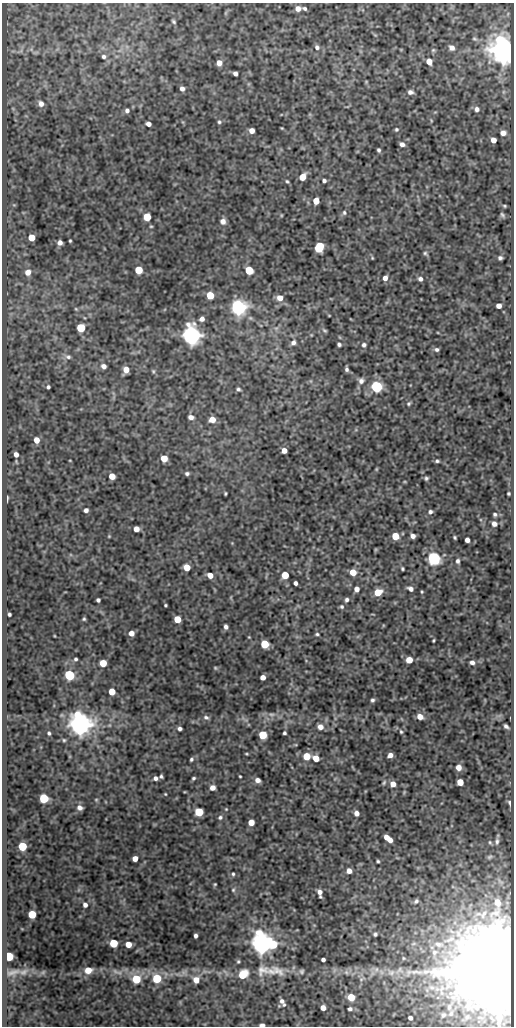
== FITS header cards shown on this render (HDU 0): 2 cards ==
NAXIS1  =                  512
NAXIS2  =                 1024

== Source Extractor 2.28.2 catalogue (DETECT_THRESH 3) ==
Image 512 x 1024 px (HDU 0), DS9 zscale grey, 1 PNG px = 1 image px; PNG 516 x 1028 px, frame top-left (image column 1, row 1024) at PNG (2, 3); no overlay
Background 87.3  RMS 0.6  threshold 1.79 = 3 sigma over >= 5 px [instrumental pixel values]
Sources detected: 217; all 217 listed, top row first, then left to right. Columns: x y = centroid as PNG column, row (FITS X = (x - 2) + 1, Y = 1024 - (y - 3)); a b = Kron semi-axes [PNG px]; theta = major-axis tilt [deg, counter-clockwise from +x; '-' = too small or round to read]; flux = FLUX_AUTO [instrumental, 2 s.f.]
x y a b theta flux
305 8 4 3 - 68
298 9 5 5 - 240
174 22 4 3 - 54
317 47 6 5 - 110
452 48 6 5 - 180
503 50 7 7 - 84000
104 57 5 5 - 88
429 61 5 4 - 400
219 63 5 5 - 280
235 73 4 4 - 130
366 82 5 3 - 31
182 89 4 4 - 160
410 92 6 5 - 130
41 104 7 6 - 190
477 109 6 6 - 130
127 110 5 5 - 110
219 122 5 5 - 60
148 124 5 4 - 200
282 128 3 2 - 29
396 129 4 4 - 54
252 131 5 4 - 270
503 133 6 5 - 220
493 140 5 4 - 260
402 144 5 4 - 140
379 150 4 3 - 72
302 177 6 5 - 530
287 181 5 3 - 52
324 181 4 4 - 95
316 201 5 5 - 660
504 206 5 4 - 52
344 213 6 5 - 72
502 215 7 4 -53 77
147 217 5 5 - 1200
223 221 6 6 - 180
151 226 5 3 - 38
32 237 5 5 - 660
70 241 3 3 - 42
60 243 4 4 - 180
319 248 7 5 62 2000
425 253 6 4 -44 65
372 258 4 3 - 33
500 258 4 4 - 88
139 270 5 5 - 1200
249 270 5 5 - 1600
28 272 6 6 - 270
385 278 6 5 - 190
420 279 5 5 - 120
210 295 5 5 - 980
280 298 6 6 - 340
499 306 5 4 - 210
238 307 6 6 - 17000
202 319 5 4 - 170
81 328 5 5 - 1900
325 330 7 4 -37 61
191 335 7 6 - 31000
293 342 7 6 - 140
339 344 4 4 - 84
364 345 6 5 - 96
436 349 6 5 - 89
68 357 8 6 -5 120
104 366 5 5 - 180
347 369 5 3 - 90
126 370 6 5 - 410
153 371 5 5 - 54
361 381 7 7 - 160
376 386 6 5 - 6500
48 387 4 3 - 75
238 389 4 3 - 71
409 403 6 5 - 63
191 417 6 4 -12 160
212 419 5 5 - 410
36 440 5 4 - 380
284 451 5 4 - 250
16 454 4 4 - 200
164 458 5 5 - 650
437 461 4 3 - 65
376 469 5 3 - 38
187 473 6 5 - 91
112 476 5 5 - 470
426 478 4 3 - 65
225 493 3 2 - 47
508 493 3 3 - 51
7 498 5 2 - 64
86 510 4 4 - 130
430 512 5 5 - 86
495 514 5 5 - 76
494 524 6 6 - 180
136 529 5 5 - 330
109 536 4 3 - 35
395 536 5 5 - 850
413 536 5 4 - 170
455 537 3 3 - 51
467 540 4 4 - 170
434 558 6 6 - 9500
458 561 6 5 - 93
187 567 5 5 - 520
402 569 3 3 - 50
353 572 5 5 - 540
210 575 5 4 - 330
285 575 5 5 - 930
295 583 4 3 - 110
357 589 5 5 - 210
410 589 6 4 -25 140
378 592 6 5 - 710
98 600 4 4 - 87
347 600 5 5 - 93
165 605 3 2 - 43
342 607 5 5 - 67
9 614 3 3 - 68
84 619 3 3 - 52
177 619 5 5 - 740
226 627 4 4 - 120
131 633 5 4 - 280
317 634 4 3 - 54
249 637 3 3 - 29
433 640 3 2 - 42
265 644 5 5 - 1400
76 659 4 3 - 68
409 660 5 5 - 510
472 662 5 5 - 140
103 663 5 5 - 850
215 668 5 4 - 43
69 675 6 5 - 3200
263 677 4 4 - 240
112 692 5 5 - 640
372 700 4 4 - 74
271 714 9 4 0 120
420 716 6 5 - 310
206 717 7 5 -12 95
80 725 8 7 - 43000
506 726 5 3 - 100
320 727 6 5 - 250
180 728 4 3 - 110
401 732 6 4 -73 54
49 733 5 4 - 66
284 733 3 3 - 69
263 735 5 5 - 1400
64 740 5 5 - 54
246 754 5 2 - 38
390 755 5 4 - 190
306 756 5 5 - 930
316 758 5 5 - 480
191 759 4 3 - 62
458 767 6 5 - 280
161 776 4 3 - 63
240 776 3 2 - 36
155 778 4 4 - 120
193 778 4 3 - 56
258 780 5 4 - 190
460 782 5 5 - 520
384 783 6 4 63 58
393 784 5 5 - 290
212 788 5 5 - 220
165 794 3 2 - 30
44 798 5 5 - 2900
96 800 4 4 - 40
510 803 7 5 -76 96
80 808 7 6 - 170
226 809 3 3 - 29
199 812 5 5 - 1900
356 813 5 4 - 190
220 817 6 5 - 76
251 822 5 5 - 440
388 838 9 4 -40 440
497 841 9 5 -90 110
490 842 6 5 - 61
22 846 5 5 - 2100
490 857 7 4 27 63
135 858 5 4 - 320
378 861 3 3 - 51
349 871 5 5 - 210
233 874 4 3 - 51
215 884 4 3 - 37
233 890 5 4 - 54
320 892 7 5 -75 200
416 901 7 5 41 110
497 902 5 4 - 230
85 905 5 5 - 140
32 914 5 5 - 1400
375 934 7 6 - 100
196 936 4 3 - 120
114 943 5 5 - 1600
261 943 7 6 - 45000
128 944 5 4 - 440
273 944 7 6 - 1300
413 944 9 6 17 150
438 944 16 9 -8 470
434 952 10 9 - 290
9 956 5 5 - 2400
403 958 6 5 - 64
323 960 4 3 - 110
238 961 5 4 - 50
376 969 9 7 -77 180
88 970 7 6 - 480
262 970 19 14 18 490
399 970 15 10 34 360
115 971 13 5 -29 150
271 971 14 8 -12 280
278 971 22 10 -31 430
302 971 6 6 - 77
498 971 19 17 -32 600000
13 972 23 7 17 310
24 972 13 8 19 280
346 972 6 6 - 100
391 972 12 9 -19 330
243 974 7 6 - 910
157 978 5 5 - 2000
136 979 5 5 - 1900
196 980 6 6 - 390
432 987 9 4 -9 120
351 997 5 5 - 790
282 1001 7 5 -51 150
323 1008 5 4 - 240
350 1009 4 3 - 86
443 1015 3 3 - 39
410 1018 4 3 - 110
262 1025 5 3 - 100
At the frame edge (FLAGS 8, measured only in part): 1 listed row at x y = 262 1025